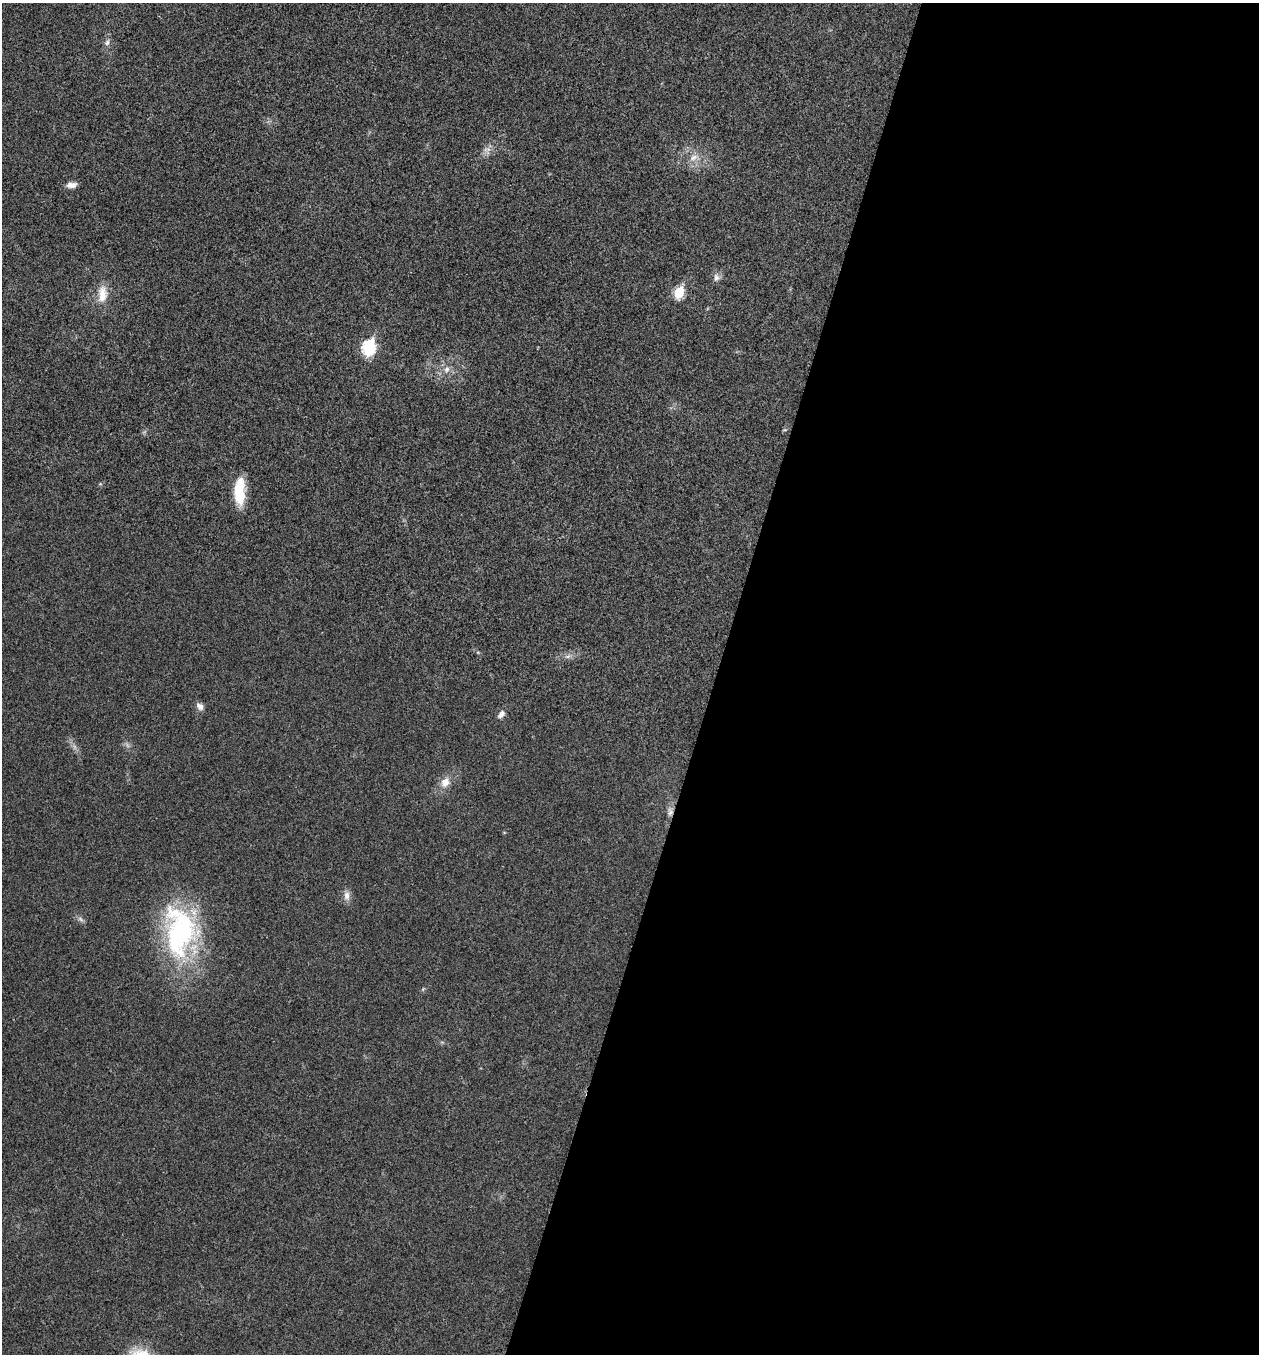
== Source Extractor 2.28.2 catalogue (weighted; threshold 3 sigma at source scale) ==
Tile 12 of 4 x 4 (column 4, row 3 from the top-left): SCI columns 3908-5164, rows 1358-2709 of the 5430 x 5416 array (HDU 1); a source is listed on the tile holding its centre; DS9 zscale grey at full resolution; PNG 1261 x 1356 px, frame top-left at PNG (2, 3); no overlay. Shown black and unused: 43% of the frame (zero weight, under 3 of 4 exposures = <1% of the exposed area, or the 3 px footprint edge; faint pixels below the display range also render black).
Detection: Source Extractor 2.28.2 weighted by HDU 2 'WHT'; one run over the whole footprint, this tile lists its part. Background 0.0236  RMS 0.0054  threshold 0.0242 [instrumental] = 3 sigma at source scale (4.5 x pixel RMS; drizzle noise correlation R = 1.50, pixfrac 1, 0.05/0.05 arcsec/px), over >= 5 px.
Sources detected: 20; all 20 listed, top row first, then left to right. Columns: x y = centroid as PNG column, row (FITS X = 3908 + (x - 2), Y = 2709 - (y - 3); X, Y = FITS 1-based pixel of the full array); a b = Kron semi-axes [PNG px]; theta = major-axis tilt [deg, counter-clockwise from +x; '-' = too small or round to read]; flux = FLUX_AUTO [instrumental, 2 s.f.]
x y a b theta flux
107 42 10 7 69 2
487 149 12 6 5 2.6
694 157 14 8 22 4.2
71 185 12 6 6 3.3
716 278 11 8 89 2.5
679 293 7 5 70 28
102 294 24 13 84 8.8
369 348 8 7 - 70
447 369 9 7 65 2.7
785 430 6 3 0 0.56
239 491 31 11 89 18
568 656 10 5 21 1.8
200 706 10 7 -48 2.7
501 714 11 6 52 2.5
445 782 13 10 54 5.5
670 812 12 8 -82 2.6
504 832 5 3 - 0.45
347 895 14 8 -86 3.4
80 919 9 5 -36 1.6
180 931 63 38 -90 96
Overlapping masked pixels (flux is a lower limit): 1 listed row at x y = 670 812